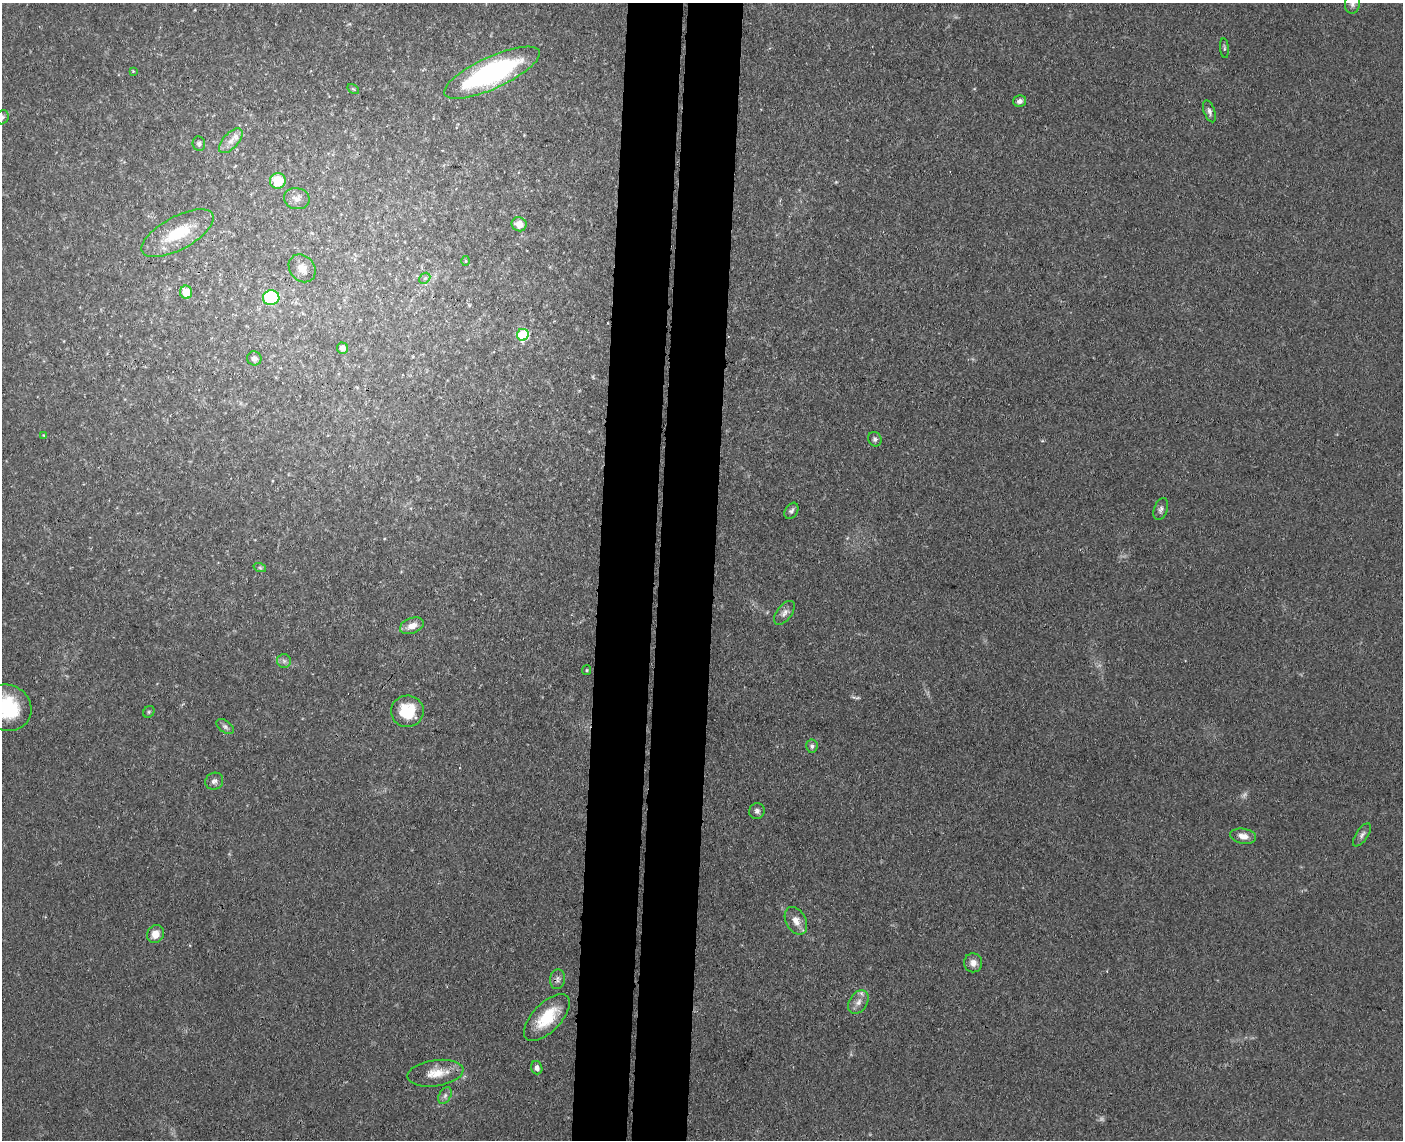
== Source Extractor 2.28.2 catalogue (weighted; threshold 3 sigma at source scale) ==
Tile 5 of 3 x 4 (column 2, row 2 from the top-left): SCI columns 1675-3075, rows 2284-3421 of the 4640 x 4568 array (HDU 1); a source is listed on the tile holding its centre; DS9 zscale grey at full resolution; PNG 1405 x 1142 px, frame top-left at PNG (2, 3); each listed source drawn as its Kron ellipse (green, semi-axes under 4 px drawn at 4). Shown black and unused: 8% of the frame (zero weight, under 3 of 4 exposures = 5% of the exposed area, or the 3 px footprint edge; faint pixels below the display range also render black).
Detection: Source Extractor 2.28.2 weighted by HDU 2 'WHT'; one run over the whole footprint, this tile lists its part. Background 0.13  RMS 0.0071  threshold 0.0321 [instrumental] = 3 sigma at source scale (4.5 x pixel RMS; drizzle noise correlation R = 1.50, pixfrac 1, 0.05/0.05 arcsec/px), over >= 5 px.
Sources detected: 51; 2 too faint to see at this stretch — neither listed nor drawn; the other 49 listed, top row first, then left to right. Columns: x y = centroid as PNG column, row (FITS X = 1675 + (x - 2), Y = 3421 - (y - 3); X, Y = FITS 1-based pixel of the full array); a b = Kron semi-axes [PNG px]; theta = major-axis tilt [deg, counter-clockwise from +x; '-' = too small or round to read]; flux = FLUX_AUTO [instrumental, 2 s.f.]
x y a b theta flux
1352 3 10 7 85 3
1224 48 10 3 -85 1.1
133 71 3 3 - 0.57
492 73 52 16 25 140
353 89 6 4 -33 0.91
1020 101 6 5 - 2.7
1209 111 11 5 -70 2.4
2 117 7 6 - 1.8
231 141 15 7 48 5.8
199 144 7 6 - 1.8
278 181 8 7 - 20
297 199 13 10 -12 4.6
519 224 7 7 - 6.7
178 233 40 16 28 29
465 261 5 3 - 0.69
302 268 15 12 -49 6.9
425 278 6 4 44 1.4
186 292 6 6 - 12
271 298 8 7 - 53
523 335 6 6 - 54
343 348 6 5 - 4.4
254 358 7 7 - 3
44 435 4 4 - 0.66
875 439 7 6 - 1.9
1161 509 11 6 72 2.5
791 511 9 6 58 2.4
260 568 6 4 -19 1.1
784 613 14 7 52 3.7
412 626 12 7 20 7.1
284 661 7 7 - 2.2
587 670 5 4 - 0.89
7 708 25 22 -28 45
407 711 16 16 - 24
149 712 6 5 - 1.1
225 727 10 6 -37 2.1
812 746 6 5 - 2
214 781 9 8 - 2.6
757 811 8 7 - 2.5
1362 835 13 6 56 2.8
1243 836 13 7 -10 5.5
796 921 15 10 -61 6.3
155 934 9 8 - 7.1
973 963 9 9 - 4.7
558 979 10 7 81 2.7
858 1002 13 9 57 4.8
547 1017 29 14 46 26
537 1068 6 5 - 2.8
435 1073 28 13 8 13
445 1095 9 6 63 2.4
Isophote crosses this tile's border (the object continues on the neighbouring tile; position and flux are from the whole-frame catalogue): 3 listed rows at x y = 1352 3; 2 117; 7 708